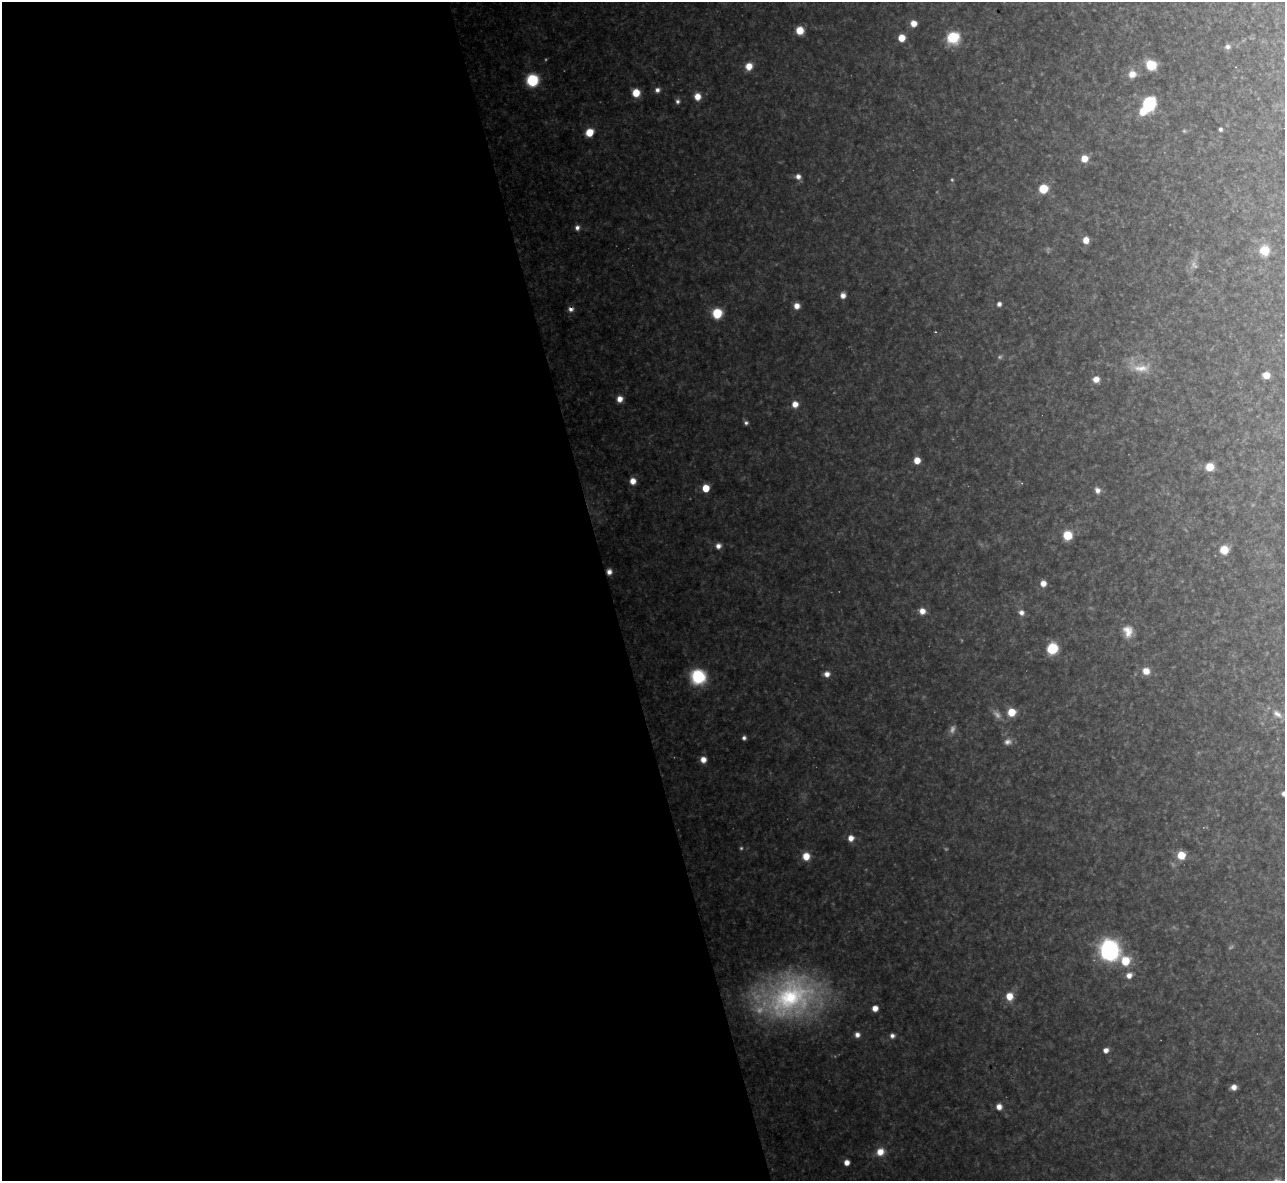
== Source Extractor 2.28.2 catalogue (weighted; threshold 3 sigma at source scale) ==
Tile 9 of 4 x 4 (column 1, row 3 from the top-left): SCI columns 1-1283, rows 1321-2499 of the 5133 x 5116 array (HDU 1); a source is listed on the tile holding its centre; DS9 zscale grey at full resolution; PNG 1287 x 1183 px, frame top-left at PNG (2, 2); no overlay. Shown black and unused: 47% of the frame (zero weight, under 3 of 4 exposures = <1% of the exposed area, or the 3 px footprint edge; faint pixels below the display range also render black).
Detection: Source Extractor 2.28.2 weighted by HDU 2 'WHT'; one run over the whole footprint, this tile lists its part. Background 0.318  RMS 0.019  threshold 0.0847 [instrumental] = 3 sigma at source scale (4.5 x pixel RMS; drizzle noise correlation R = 1.50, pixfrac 1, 0.05/0.05 arcsec/px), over >= 5 px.
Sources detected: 82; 9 too faint to see at this stretch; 1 inside a brighter object's white glare — not listed; the other 72 listed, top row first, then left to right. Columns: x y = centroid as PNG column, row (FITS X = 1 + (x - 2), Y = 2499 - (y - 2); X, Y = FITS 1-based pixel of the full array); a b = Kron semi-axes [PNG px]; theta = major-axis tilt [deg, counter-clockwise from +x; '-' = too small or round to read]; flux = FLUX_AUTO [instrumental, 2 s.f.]
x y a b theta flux
913 23 6 6 - 19
800 30 7 6 - 32
953 37 9 9 - 99
901 38 6 6 - 29
1228 47 7 6 - 7.5
1151 65 11 9 -30 47
749 66 8 7 - 24
1132 74 9 9 - 21
532 80 8 7 - 140
657 90 6 6 - 7.7
636 93 7 6 - 36
697 96 7 7 - 22
677 101 7 6 - 5.8
1149 104 9 7 71 210
1220 129 4 4 - 4.6
589 132 7 6 - 38
1084 158 6 6 - 28
798 177 7 6 - 10
1043 189 6 6 - 68
577 228 7 6 - 8.3
1086 240 6 5 - 20
1264 250 8 8 - 45
843 295 6 5 - 12
999 304 5 4 - 6.9
797 306 6 6 - 16
571 309 7 6 - 8.8
717 313 7 7 - 81
1141 368 28 12 1 39
1266 375 6 5 - 22
1096 379 6 6 - 17
620 399 7 6 - 16
795 404 7 7 - 17
746 423 6 5 - 5.2
917 460 6 6 - 24
1210 467 6 6 - 39
633 481 6 6 - 18
706 488 5 5 - 45
1097 490 8 7 - 11
1067 535 7 7 - 52
718 546 7 6 - 11
1224 550 7 7 - 39
609 572 6 5 - 9.9
1043 583 6 6 - 15
922 611 7 6 - 17
1021 612 7 6 - 10
1128 631 15 12 -78 24
1052 648 7 7 - 100
1146 671 8 7 - 21
827 674 7 6 - 12
698 677 11 11 - 140
1011 712 7 7 - 37
1277 714 16 8 -37 16
744 738 5 5 - 5.8
1008 742 10 8 7 9.8
703 760 6 6 - 16
1284 793 6 5 - 8.9
851 838 7 7 - 14
1181 855 7 7 - 37
806 856 8 8 - 27
1109 950 12 11 - 400
1125 961 9 8 - 47
1129 975 7 6 - 13
1009 996 8 7 - 27
788 997 76 48 19 450
875 1008 5 5 - 16
857 1035 6 6 - 9.2
892 1036 6 6 - 7.4
1106 1050 6 5 - 10
1234 1087 5 5 - 12
999 1107 6 6 - 14
880 1152 9 8 - 25
847 1162 5 5 - 14
Overlapping masked pixels (flux is a lower limit): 1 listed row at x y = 609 572
Isophote crosses this tile's border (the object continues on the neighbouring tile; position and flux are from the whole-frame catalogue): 1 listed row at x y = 1284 793